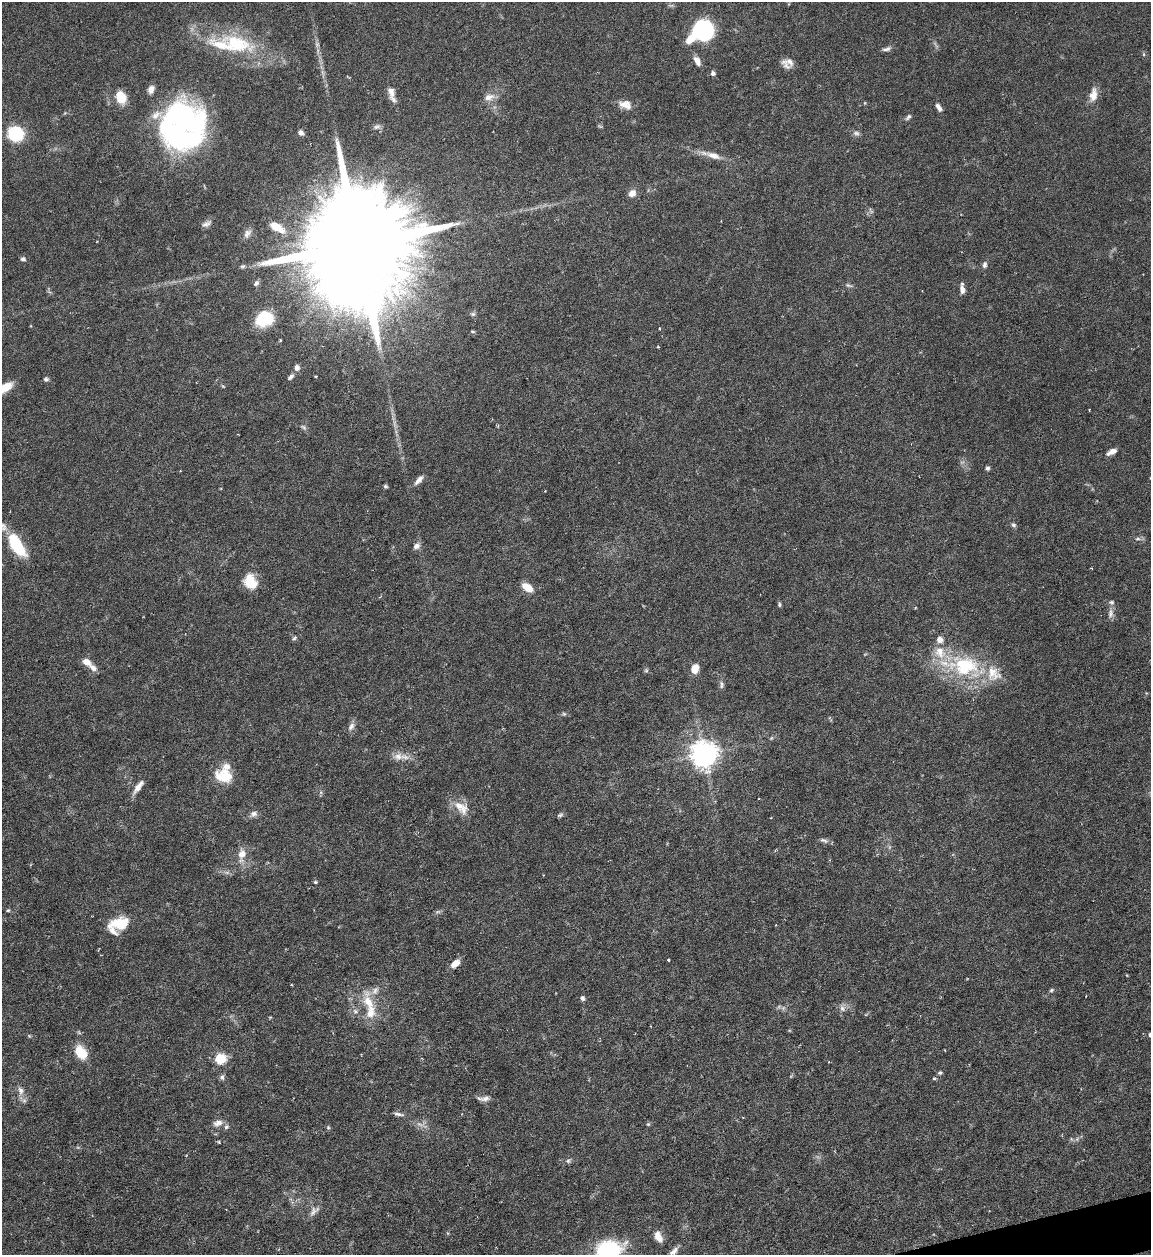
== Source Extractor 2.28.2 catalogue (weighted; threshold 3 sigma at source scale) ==
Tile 6 of 4 x 4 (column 2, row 2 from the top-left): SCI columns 1407-2555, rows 2505-3757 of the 4992 x 5009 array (HDU 1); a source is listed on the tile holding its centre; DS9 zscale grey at full resolution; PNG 1153 x 1257 px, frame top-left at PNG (2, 2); no overlay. Shown black and unused: <1% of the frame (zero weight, under 4 of 7 exposures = <1% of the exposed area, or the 3 px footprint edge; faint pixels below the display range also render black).
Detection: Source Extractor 2.28.2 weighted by HDU 2 'WHT'; one run over the whole footprint, this tile lists its part. Background 0.0565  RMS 0.0027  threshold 0.0112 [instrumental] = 3 sigma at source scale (4.09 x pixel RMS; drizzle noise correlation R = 1.36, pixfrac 0.8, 0.05/0.05 arcsec/px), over >= 5 px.
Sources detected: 123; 4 too faint to see at this stretch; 1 inside a brighter object's white glare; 1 cosmic-ray / hot-pixel residue — not listed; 15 inside a brighter listed object's ellipse — not listed separately; the other 102 listed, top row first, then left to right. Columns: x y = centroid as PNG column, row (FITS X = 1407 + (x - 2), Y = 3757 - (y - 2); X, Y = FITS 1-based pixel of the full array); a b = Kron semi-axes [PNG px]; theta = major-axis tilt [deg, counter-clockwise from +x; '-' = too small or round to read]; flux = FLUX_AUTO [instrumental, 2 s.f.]
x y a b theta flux
703 30 17 16 - 28
236 43 49 22 -17 19
887 49 11 5 14 0.87
1144 54 6 4 -89 0.32
697 61 12 6 -63 1.7
788 62 17 9 -11 1.9
713 73 6 5 - 0.71
151 89 10 7 69 1.4
391 92 15 8 -80 1.7
1093 95 18 10 79 2.8
121 97 11 8 -65 6.7
489 97 16 9 13 2
625 104 17 9 12 2.2
938 107 10 5 -57 1.1
908 117 9 5 48 0.63
301 133 7 6 - 0.94
856 133 9 6 -19 0.75
15 134 9 9 - 22
183 138 54 40 -18 40
713 155 22 8 -18 2.9
632 193 10 8 42 1.8
206 224 14 6 32 1.1
276 227 17 8 -29 4.5
247 234 14 8 59 1.3
357 243 47 22 -82 14000
23 259 6 6 - 0.63
985 265 8 6 82 0.78
243 266 7 5 15 0.5
256 283 7 6 - 0.76
849 285 10 5 -17 0.61
962 289 11 6 -83 1.3
473 314 7 6 - 0.54
264 319 21 17 23 8.8
472 331 5 4 - 0.35
658 347 4 3 - 0.22
297 368 8 7 - 1.1
290 377 9 5 42 0.79
46 379 6 5 - 0.56
5 387 19 9 36 3.8
304 427 10 5 -44 0.65
1112 452 12 5 29 1.6
987 468 5 5 - 0.56
419 480 15 6 47 1.5
385 486 5 4 - 0.44
1013 525 7 6 - 0.55
1138 539 8 4 8 0.6
17 545 30 13 -57 11
416 546 10 8 35 1.2
251 584 21 11 -16 4
527 587 12 7 -36 3.7
779 604 7 4 -81 0.45
1111 613 13 7 86 1.3
294 638 8 5 28 0.5
940 640 6 6 - 1.9
86 662 9 6 -29 2.5
964 666 45 28 -6 23
93 668 9 7 -41 1.5
695 668 10 7 72 3
646 670 6 5 - 0.41
722 685 11 5 -89 0.76
564 714 6 5 - 0.42
351 726 12 7 58 1.2
704 754 8 8 - 320
398 756 14 11 13 2.4
224 776 22 15 -16 6.4
138 787 19 7 53 2.2
461 808 23 13 -40 3.9
254 814 11 8 29 1.1
560 815 8 5 23 0.54
824 840 13 6 -18 0.84
242 854 18 10 80 3.1
315 882 4 4 - 0.38
8 910 5 4 - 0.32
118 924 25 15 29 7.4
668 960 3 3 - 0.34
455 963 11 6 37 2.3
1051 990 6 4 28 0.43
582 998 5 4 - 0.85
368 1002 33 14 -77 6.4
783 1008 6 5 - 0.56
842 1008 11 7 -58 1.1
355 1011 6 6 - 0.72
1150 1035 5 5 - 0.55
29 1036 6 4 -44 0.3
81 1052 14 10 -53 6.3
220 1059 6 5 - 21
940 1073 5 5 - 0.45
222 1077 8 6 -89 0.68
934 1078 5 3 - 0.3
21 1091 12 8 -79 1.6
485 1099 13 7 11 1.2
398 1114 14 4 -9 0.93
218 1123 14 8 13 1.6
420 1124 12 5 -23 1.2
648 1124 5 5 - 0.33
328 1127 6 5 - 0.37
219 1142 3 3 - 0.33
568 1161 6 5 - 0.51
313 1211 16 8 58 1.6
658 1237 15 8 -66 2.4
609 1250 29 20 10 19
674 1251 15 7 49 1.4
Isophote crosses this tile's border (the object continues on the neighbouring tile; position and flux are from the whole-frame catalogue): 4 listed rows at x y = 5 387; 1150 1035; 609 1250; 674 1251